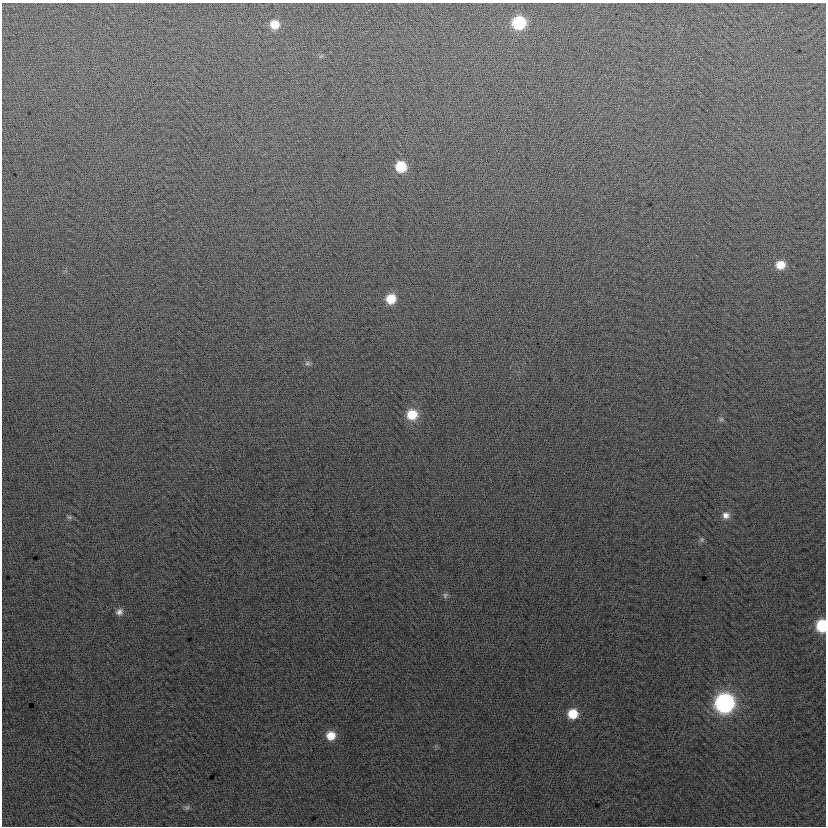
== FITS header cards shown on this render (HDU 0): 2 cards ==
NAXIS1  =                  824
NAXIS2  =                  824

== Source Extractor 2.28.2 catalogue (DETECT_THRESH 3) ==
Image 824 x 824 px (HDU 0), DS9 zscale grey, 1 PNG px = 1 image px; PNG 828 x 828 px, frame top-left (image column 1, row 824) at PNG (2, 3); no overlay
Background 2.8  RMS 13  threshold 39.8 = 3 sigma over >= 5 px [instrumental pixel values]
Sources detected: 18; all 18 listed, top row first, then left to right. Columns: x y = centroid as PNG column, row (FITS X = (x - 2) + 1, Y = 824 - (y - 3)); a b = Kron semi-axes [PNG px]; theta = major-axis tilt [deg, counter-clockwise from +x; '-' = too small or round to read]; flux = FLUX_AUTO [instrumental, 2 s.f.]
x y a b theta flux
519 23 9 9 - 59000
274 24 9 9 - 13000
401 167 9 9 - 26000
780 265 9 8 - 12000
391 299 9 9 - 19000
307 363 8 6 -15 2100
412 415 11 11 - 20000
721 419 6 6 - 1800
726 515 10 9 - 5400
69 517 7 5 -20 1600
702 539 7 6 - 1900
445 595 7 6 - 2200
119 612 8 7 - 4000
822 626 9 7 -88 47000
724 703 11 11 - 280000
573 714 9 9 - 19000
331 735 10 9 - 12000
187 808 7 6 - 1900
At the frame edge (FLAGS 8, measured only in part): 1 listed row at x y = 822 626